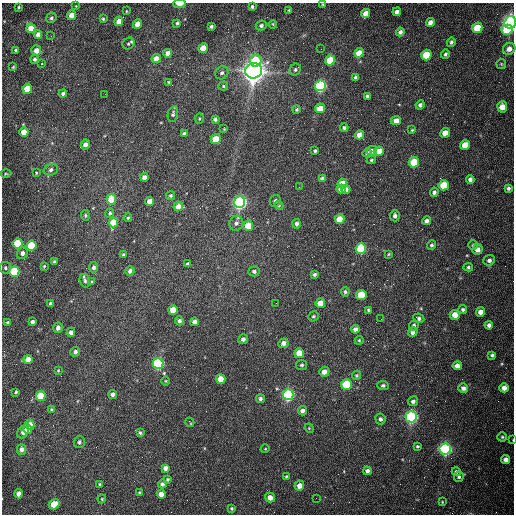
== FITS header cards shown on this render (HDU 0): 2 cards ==
NAXIS1  =                  512 /fastest changing axis
NAXIS2  =                  512 /next to fastest changing axis

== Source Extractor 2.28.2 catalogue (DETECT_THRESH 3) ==
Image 512 x 512 px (HDU 0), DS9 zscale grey, 1 PNG px = 1 image px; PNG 516 x 516 px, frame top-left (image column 1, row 512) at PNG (2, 3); each listed source drawn as its Kron ellipse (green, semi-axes under 4 px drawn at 4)
Background 1560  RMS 24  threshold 71.3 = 3 sigma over >= 5 px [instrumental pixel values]
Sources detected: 215; all 215 listed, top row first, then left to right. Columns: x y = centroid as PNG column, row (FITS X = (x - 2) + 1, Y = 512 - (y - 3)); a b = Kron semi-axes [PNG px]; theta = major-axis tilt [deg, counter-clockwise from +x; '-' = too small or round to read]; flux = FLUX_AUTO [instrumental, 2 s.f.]
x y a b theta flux
180 4 6 3 2 9.7e+03
323 4 3 3 - 1.5e+03
76 6 4 4 - 1.2e+03
19 7 3 2 - 1.5e+03
252 7 4 3 - 2.4e+03
289 10 3 3 - 1.5e+03
126 11 3 2 - 9.9e+02
397 12 4 4 - 7.0e+03
366 13 5 4 - 1.5e+04
71 15 5 4 - 1.8e+04
51 18 5 5 - 3.4e+03
103 19 4 3 - 2.1e+03
119 21 4 4 - 1.6e+04
430 22 4 4 - 6.8e+03
510 22 6 5 - 1.1e+06
177 23 4 3 - 2.8e+03
138 24 4 4 - 1.9e+04
273 24 4 3 - 1.6e+03
261 25 5 5 - 4.2e+03
211 26 4 3 - 3.3e+03
31 28 5 4 - 2.0e+04
477 28 5 5 - 5.5e+04
507 30 6 5 - 4.5e+04
400 32 4 4 - 4.6e+03
38 35 4 4 - 9.5e+03
51 36 2 2 - 1.4e+03
451 42 5 4 - 3.6e+03
128 44 6 5 - 2.9e+03
203 48 5 4 - 2.6e+04
321 49 2 2 - 7.0e+02
509 49 6 5 - 9.2e+03
16 50 3 3 - 2.1e+03
36 51 5 5 - 1.2e+04
168 53 4 4 - 9.9e+03
359 53 5 4 - 2.2e+04
445 54 5 4 - 3.1e+03
426 55 5 5 - 6.2e+04
34 59 4 4 - 3.6e+03
156 59 4 4 - 1.5e+04
330 60 5 5 - 6.8e+04
256 61 6 5 - 5.6e+04
41 64 3 2 - 3.0e+03
501 64 5 5 - 1.9e+03
13 67 4 3 - 1.6e+03
295 70 6 5 - 3.3e+03
254 71 8 7 - 2.2e+06
222 73 7 6 - 4.6e+03
355 77 4 3 - 3.8e+03
169 82 3 3 - 1.5e+03
223 86 5 4 - 2.2e+03
320 86 5 5 - 3.5e+05
27 89 5 4 - 4.3e+04
63 93 4 4 - 3.8e+03
105 94 2 2 - 6.3e+02
367 96 3 3 - 2.8e+03
420 105 5 4 - 3.8e+03
502 107 5 5 - 2.1e+04
320 108 5 4 - 2.3e+04
297 109 4 4 - 2.3e+03
173 114 8 5 77 3.5e+03
199 119 5 3 - 1.6e+03
215 119 4 3 - 4.1e+03
396 121 5 4 - 1.3e+04
344 128 4 4 - 3.0e+03
224 129 3 2 - 1.2e+03
412 130 4 3 - 1.6e+03
24 132 5 4 - 2.4e+04
184 133 4 4 - 3.0e+03
445 133 5 4 - 1.8e+04
359 135 5 4 - 1.2e+04
216 139 5 4 - 3.5e+04
85 145 5 4 - 8.3e+03
465 145 5 5 - 2.6e+04
315 151 3 3 - 2.2e+03
372 151 5 4 - 7.0e+03
379 151 5 4 - 2.3e+04
367 153 4 4 - 3.9e+03
371 160 5 3 - 2.1e+03
414 162 5 5 - 6.7e+04
51 170 7 5 18 5.0e+03
36 173 4 4 - 1.4e+03
6 174 5 3 - 1.6e+03
144 177 4 4 - 6.1e+03
322 179 4 4 - 6.3e+03
470 179 4 4 - 5.8e+03
342 183 5 5 - 2.7e+04
444 185 5 5 - 4.9e+04
299 187 2 2 - 8.7e+02
508 188 4 4 - 3.6e+03
341 189 4 4 - 1.3e+04
346 189 4 4 - 4.5e+03
434 192 5 4 - 5.0e+03
171 195 5 4 - 2.5e+03
111 199 5 5 - 4.6e+04
150 201 4 4 - 1.5e+04
275 201 6 5 - 4.4e+03
240 202 6 5 - 7.1e+05
279 205 4 4 - 1.7e+03
178 206 5 4 - 1.3e+04
110 213 5 4 - 2.8e+03
85 215 5 3 - 2.0e+03
395 216 5 5 - 4.9e+03
128 218 4 3 - 1.7e+03
340 219 5 5 - 2.8e+04
427 221 4 4 - 5.5e+03
113 222 5 4 - 4.1e+04
236 223 7 7 - 5.8e+03
297 224 5 4 - 4.5e+03
248 226 5 5 - 3.7e+04
18 243 5 5 - 7.0e+04
432 245 5 4 - 3.3e+03
473 245 5 5 - 2.3e+03
31 246 5 5 - 8.3e+04
361 249 5 5 - 1.7e+05
478 249 5 5 - 9.3e+03
22 253 6 5 - 6.3e+03
389 254 3 3 - 1.6e+03
123 255 4 3 - 2.5e+03
489 260 5 5 - 4.6e+03
54 261 3 3 - 1.6e+03
188 264 4 4 - 5.5e+03
44 266 3 3 - 1.6e+03
94 267 5 4 - 4.1e+03
468 267 5 4 - 2.7e+03
5 268 6 5 - 3.3e+03
130 271 5 4 - 5.8e+03
254 271 5 5 - 4.3e+03
14 272 5 5 - 1.4e+05
314 274 4 4 - 3.5e+03
85 281 7 5 -71 4.0e+03
92 282 3 3 - 1.7e+03
345 292 5 4 - 2.9e+03
361 295 5 5 - 6.7e+04
276 303 2 2 - 9.0e+02
320 303 5 4 - 1.7e+04
51 304 4 3 - 4.3e+03
463 309 4 4 - 2.8e+03
173 310 5 5 - 3.4e+04
368 310 4 3 - 2.5e+03
481 312 4 4 - 1.1e+04
455 315 5 5 - 2.0e+04
314 316 5 4 - 2.6e+03
419 318 6 4 -26 3.8e+03
381 319 2 2 - 7.5e+02
179 321 4 4 - 4.3e+03
32 322 4 4 - 5.6e+03
194 322 4 4 - 6.5e+03
8 323 4 4 - 3.0e+03
414 325 5 4 - 3.3e+03
489 325 4 4 - 5.4e+03
58 328 5 4 - 7.0e+03
355 329 4 4 - 6.6e+03
71 332 4 4 - 6.2e+03
413 332 5 4 - 6.7e+03
243 339 5 4 - 5.8e+03
359 340 4 4 - 1.7e+03
283 343 5 4 - 8.1e+03
75 352 5 4 - 5.3e+03
299 353 5 5 - 3.1e+04
492 355 4 3 - 3.0e+03
28 360 5 4 - 1.5e+04
158 363 5 5 - 3.5e+05
302 365 5 5 - 3.0e+03
457 366 5 4 - 1.2e+04
58 370 4 3 - 1.5e+03
324 372 5 5 - 1.1e+04
356 375 5 4 - 2.0e+03
221 379 5 5 - 2.2e+04
165 381 5 3 - 1.4e+03
347 385 5 5 - 1.1e+05
383 385 5 4 - 2.9e+03
463 388 5 4 - 5.8e+03
504 388 4 4 - 1.0e+04
16 392 3 3 - 2.1e+03
113 394 4 4 - 5.6e+03
288 395 5 5 - 4.3e+05
41 396 5 5 - 5.0e+04
260 399 4 4 - 4.0e+03
413 401 5 5 - 4.4e+03
51 409 4 3 - 1.6e+03
302 411 4 4 - 6.3e+03
411 417 5 5 - 5.7e+05
380 419 5 5 - 4.7e+03
190 422 5 2 - 1.6e+03
30 425 5 4 - 1.7e+04
309 428 5 4 - 1.6e+03
28 429 5 4 - 1.4e+04
23 432 7 5 51 1.0e+04
140 433 4 3 - 2.5e+03
502 437 4 4 - 2.3e+03
513 440 3 2 - 9.7e+02
79 442 6 5 - 3.8e+03
417 446 4 3 - 2.1e+03
21 449 5 4 - 6.5e+03
265 449 4 3 - 1.2e+03
445 449 6 5 - 6.4e+05
506 460 4 4 - 8.1e+03
165 468 4 4 - 7.2e+03
367 471 4 4 - 5.7e+03
456 472 4 4 - 3.2e+03
286 477 4 3 - 2.7e+03
459 477 5 5 - 3.2e+03
167 479 4 4 - 2.2e+03
100 484 4 3 - 1.8e+03
162 484 4 4 - 4.9e+03
299 486 5 5 - 1.3e+04
139 493 3 2 - 1.6e+03
18 494 4 4 - 9.8e+03
161 494 4 4 - 1.4e+04
270 498 5 4 - 1.3e+04
316 498 2 2 - 3.3e+03
102 499 4 4 - 1.4e+03
442 502 4 4 - 1.3e+03
54 504 6 5 - 4.1e+04
232 508 3 3 - 2.2e+03
At the frame edge (FLAGS 8, measured only in part): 4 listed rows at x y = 180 4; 323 4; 510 22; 513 440